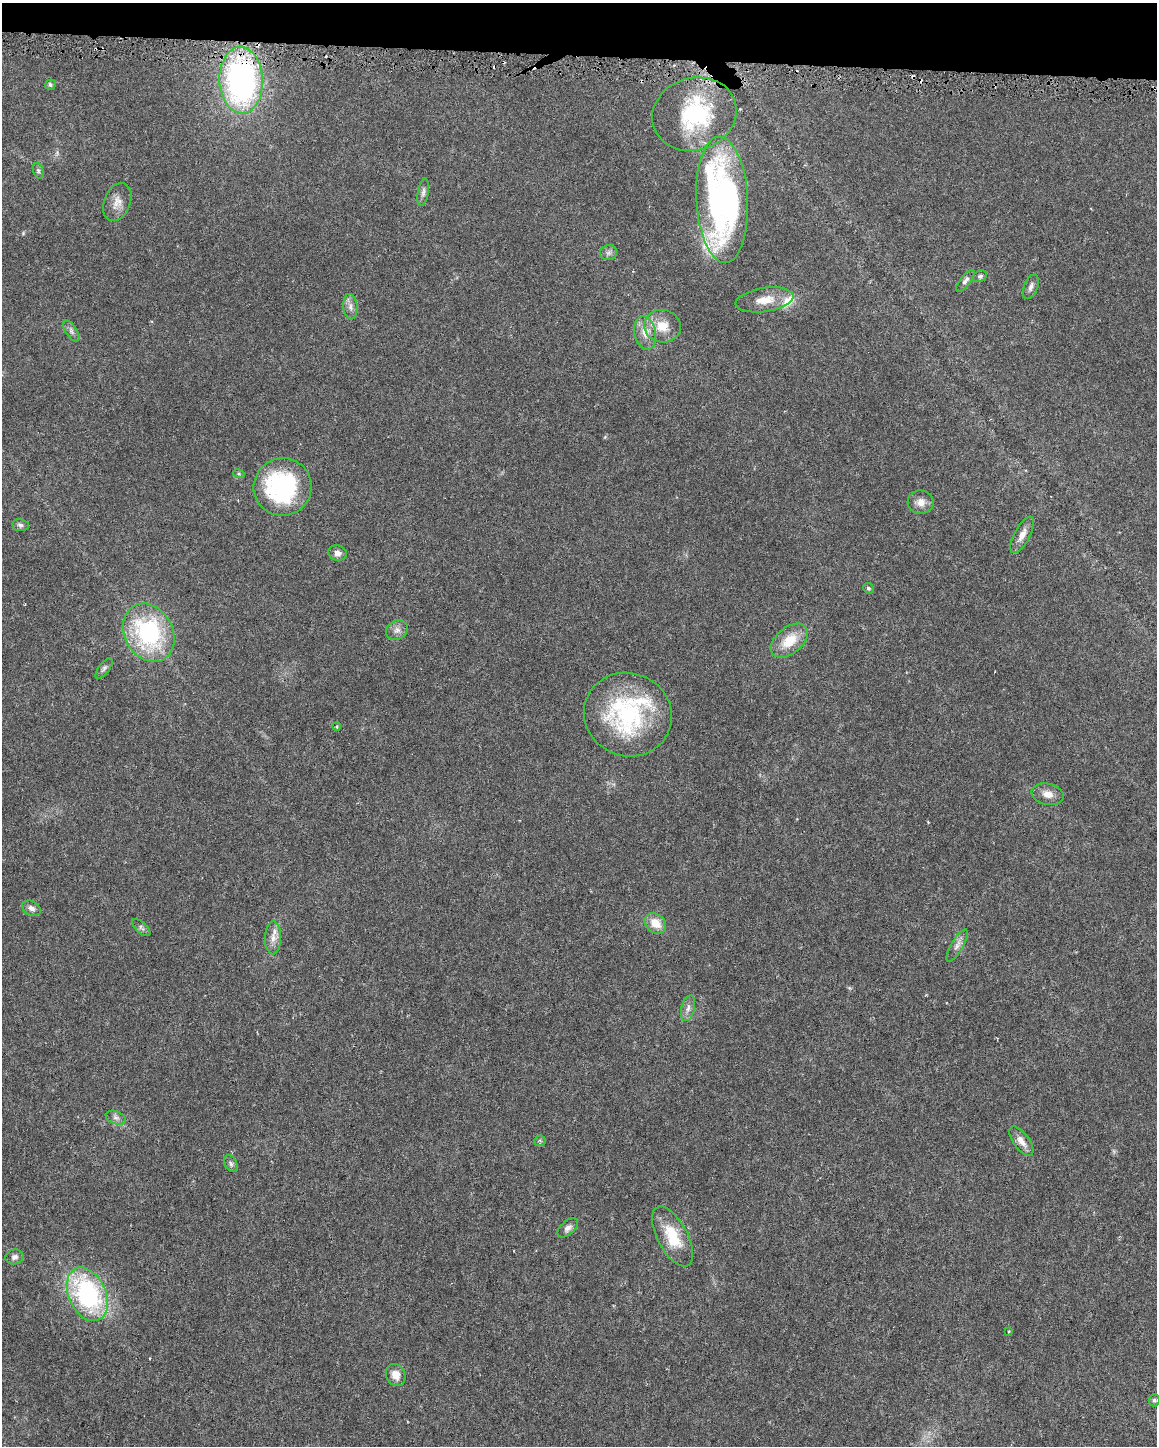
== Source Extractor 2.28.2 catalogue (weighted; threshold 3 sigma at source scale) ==
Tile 2 of 4 x 3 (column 2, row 1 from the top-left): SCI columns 1156-2310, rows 3119-4562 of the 4625 x 4849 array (HDU 1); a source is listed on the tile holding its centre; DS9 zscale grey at full resolution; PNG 1159 x 1448 px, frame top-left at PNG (2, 3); each listed source drawn as its Kron ellipse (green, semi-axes under 4 px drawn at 4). Shown black and unused: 4% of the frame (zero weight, under 3 of 6 exposures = <1% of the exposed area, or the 3 px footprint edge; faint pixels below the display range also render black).
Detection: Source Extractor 2.28.2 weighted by HDU 2 'WHT'; one run over the whole footprint, this tile lists its part. Background 0.0281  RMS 0.002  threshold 0.00831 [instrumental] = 3 sigma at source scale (4.09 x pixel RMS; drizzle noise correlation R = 1.36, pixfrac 0.8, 0.0396/0.0396 arcsec/px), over >= 5 px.
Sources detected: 55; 5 cosmic-ray / hot-pixel residue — neither listed nor drawn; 3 inside a brighter listed object's ellipse — not listed separately; the other 47 listed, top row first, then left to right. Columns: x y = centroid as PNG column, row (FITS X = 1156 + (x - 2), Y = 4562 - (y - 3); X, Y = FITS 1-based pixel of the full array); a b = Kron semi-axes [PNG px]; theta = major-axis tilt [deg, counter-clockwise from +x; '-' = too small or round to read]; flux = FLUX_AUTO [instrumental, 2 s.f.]
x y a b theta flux
241 80 33 21 -88 57
50 85 5 5 - 0.41
694 114 43 36 17 17
38 171 8 5 -71 0.39
423 192 14 5 80 0.68
722 200 63 26 -87 77
117 202 20 13 68 2.1
609 253 8 7 - 0.64
980 276 7 5 28 0.43
965 281 13 5 52 0.69
1031 287 13 7 69 0.79
765 300 29 12 9 3.4
350 307 13 7 -85 1
662 326 18 16 -9 3.7
71 331 12 5 -57 0.68
645 333 17 11 -77 2.3
239 474 6 4 -18 0.24
283 487 29 28 - 26
921 502 13 11 -5 1.7
20 525 8 6 -8 0.57
1022 535 20 7 62 1.7
337 553 9 7 -10 0.87
868 588 6 5 - 0.31
397 630 11 9 29 1.1
149 633 30 24 -61 24
789 641 21 13 39 4.6
104 668 12 5 53 0.54
628 715 44 41 -22 25
336 726 4 4 - 0.27
1048 794 16 10 -13 1.8
31 908 10 7 -27 0.83
655 923 12 9 -37 3
141 928 11 5 -42 0.49
273 938 16 8 89 1.6
957 945 18 6 60 1.1
688 1008 13 6 76 0.99
116 1118 10 6 -21 0.73
540 1141 5 5 - 0.34
1021 1141 17 8 -54 1.7
231 1164 9 6 -59 0.52
568 1228 12 6 42 0.84
672 1236 33 15 -62 6.5
14 1257 9 7 11 0.75
87 1294 28 18 -66 30
1008 1332 3 2 - 0.18
396 1375 11 9 -63 1.9
1154 1400 6 5 - 0.36
Overlapping masked pixels (flux is a lower limit): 1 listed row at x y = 241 80